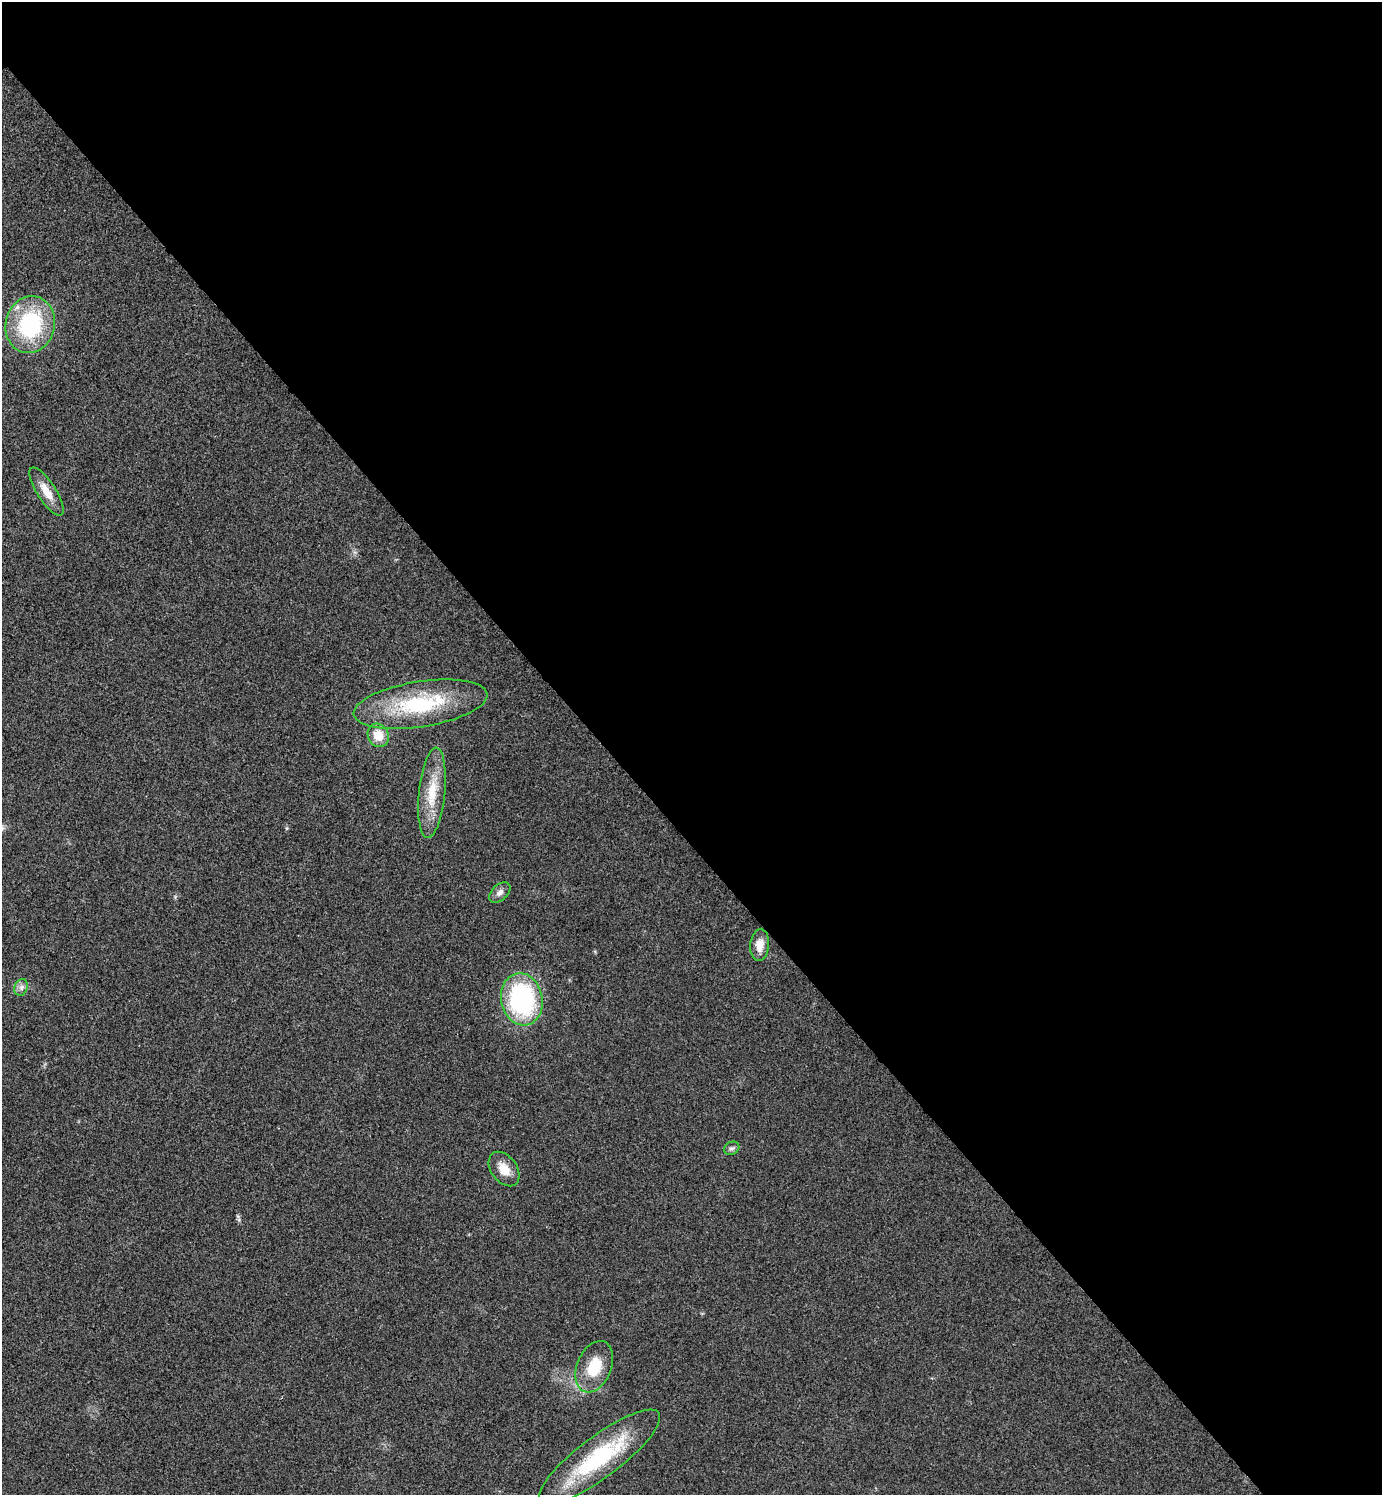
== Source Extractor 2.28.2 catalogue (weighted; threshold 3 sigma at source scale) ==
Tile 8 of 4 x 4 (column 4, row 2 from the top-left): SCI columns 4441-5820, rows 2990-4482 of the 5980 x 5981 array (HDU 1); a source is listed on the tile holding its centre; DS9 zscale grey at full resolution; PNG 1384 x 1497 px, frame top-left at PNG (2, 2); each listed source drawn as its Kron ellipse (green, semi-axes under 4 px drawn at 4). Shown black and unused: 56% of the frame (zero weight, under 3 of 4 exposures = <1% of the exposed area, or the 3 px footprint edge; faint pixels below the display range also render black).
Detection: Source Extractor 2.28.2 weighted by HDU 2 'WHT'; one run over the whole footprint, this tile lists its part. Background 0.0285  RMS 0.0054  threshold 0.0241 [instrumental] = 3 sigma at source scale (4.5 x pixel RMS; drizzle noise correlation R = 1.50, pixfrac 1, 0.05/0.05 arcsec/px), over >= 5 px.
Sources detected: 13; all 13 listed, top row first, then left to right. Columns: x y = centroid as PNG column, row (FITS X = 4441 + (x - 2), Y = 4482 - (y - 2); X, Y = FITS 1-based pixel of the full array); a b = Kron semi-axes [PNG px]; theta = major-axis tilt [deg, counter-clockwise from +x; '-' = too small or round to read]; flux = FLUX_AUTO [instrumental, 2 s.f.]
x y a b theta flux
30 325 29 24 75 55
46 491 28 9 -57 8.1
420 704 67 23 9 48
378 735 12 10 -62 8.6
432 793 45 13 84 18
500 892 12 7 42 2.6
760 945 16 9 85 6
21 987 9 6 69 2.1
522 999 26 20 -78 80
732 1148 8 6 28 1.4
504 1169 19 13 -53 7.3
594 1367 27 17 67 18
600 1457 74 20 37 53